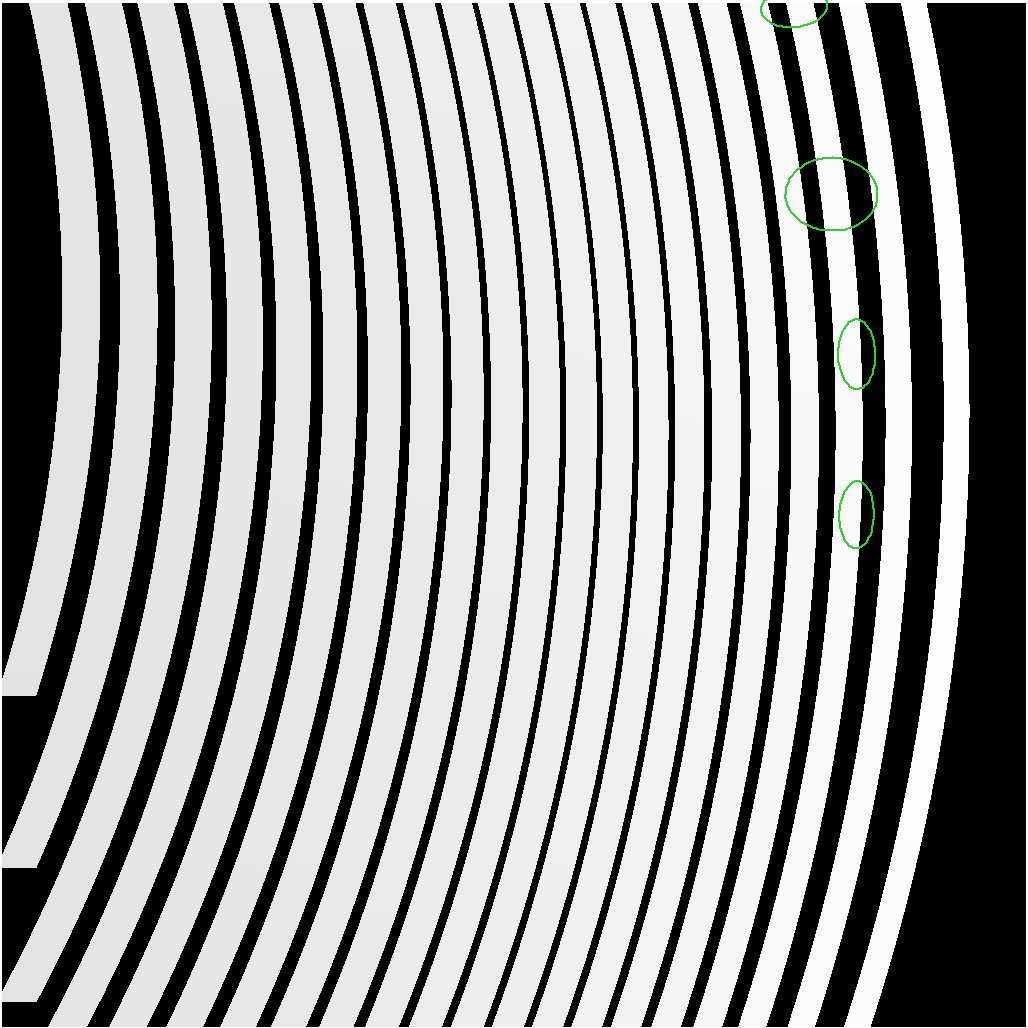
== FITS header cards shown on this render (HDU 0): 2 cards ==
NAXIS1  =                 2048 /
NAXIS2  =                 2048 /

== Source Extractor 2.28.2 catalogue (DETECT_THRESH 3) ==
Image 2048 x 2048 px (HDU 0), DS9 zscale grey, zoomed out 1/2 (1 PNG px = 2 x 2 image px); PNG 1028 x 1028 px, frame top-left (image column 1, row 2047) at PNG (2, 3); each listed source drawn as its Kron ellipse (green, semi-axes under 4 px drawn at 4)
Background 4.02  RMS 1.8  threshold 5.36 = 3 sigma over >= 5 px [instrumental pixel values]
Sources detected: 4; all 4 listed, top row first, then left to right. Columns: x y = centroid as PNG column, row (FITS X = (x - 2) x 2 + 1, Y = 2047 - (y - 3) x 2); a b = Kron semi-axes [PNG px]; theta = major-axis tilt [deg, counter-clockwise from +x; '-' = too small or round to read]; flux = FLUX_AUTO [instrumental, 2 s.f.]
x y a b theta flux
795 7 33 20 6 13000
832 194 46 37 0 35000
857 354 35 18 -89 22000
857 515 34 17 88 20000